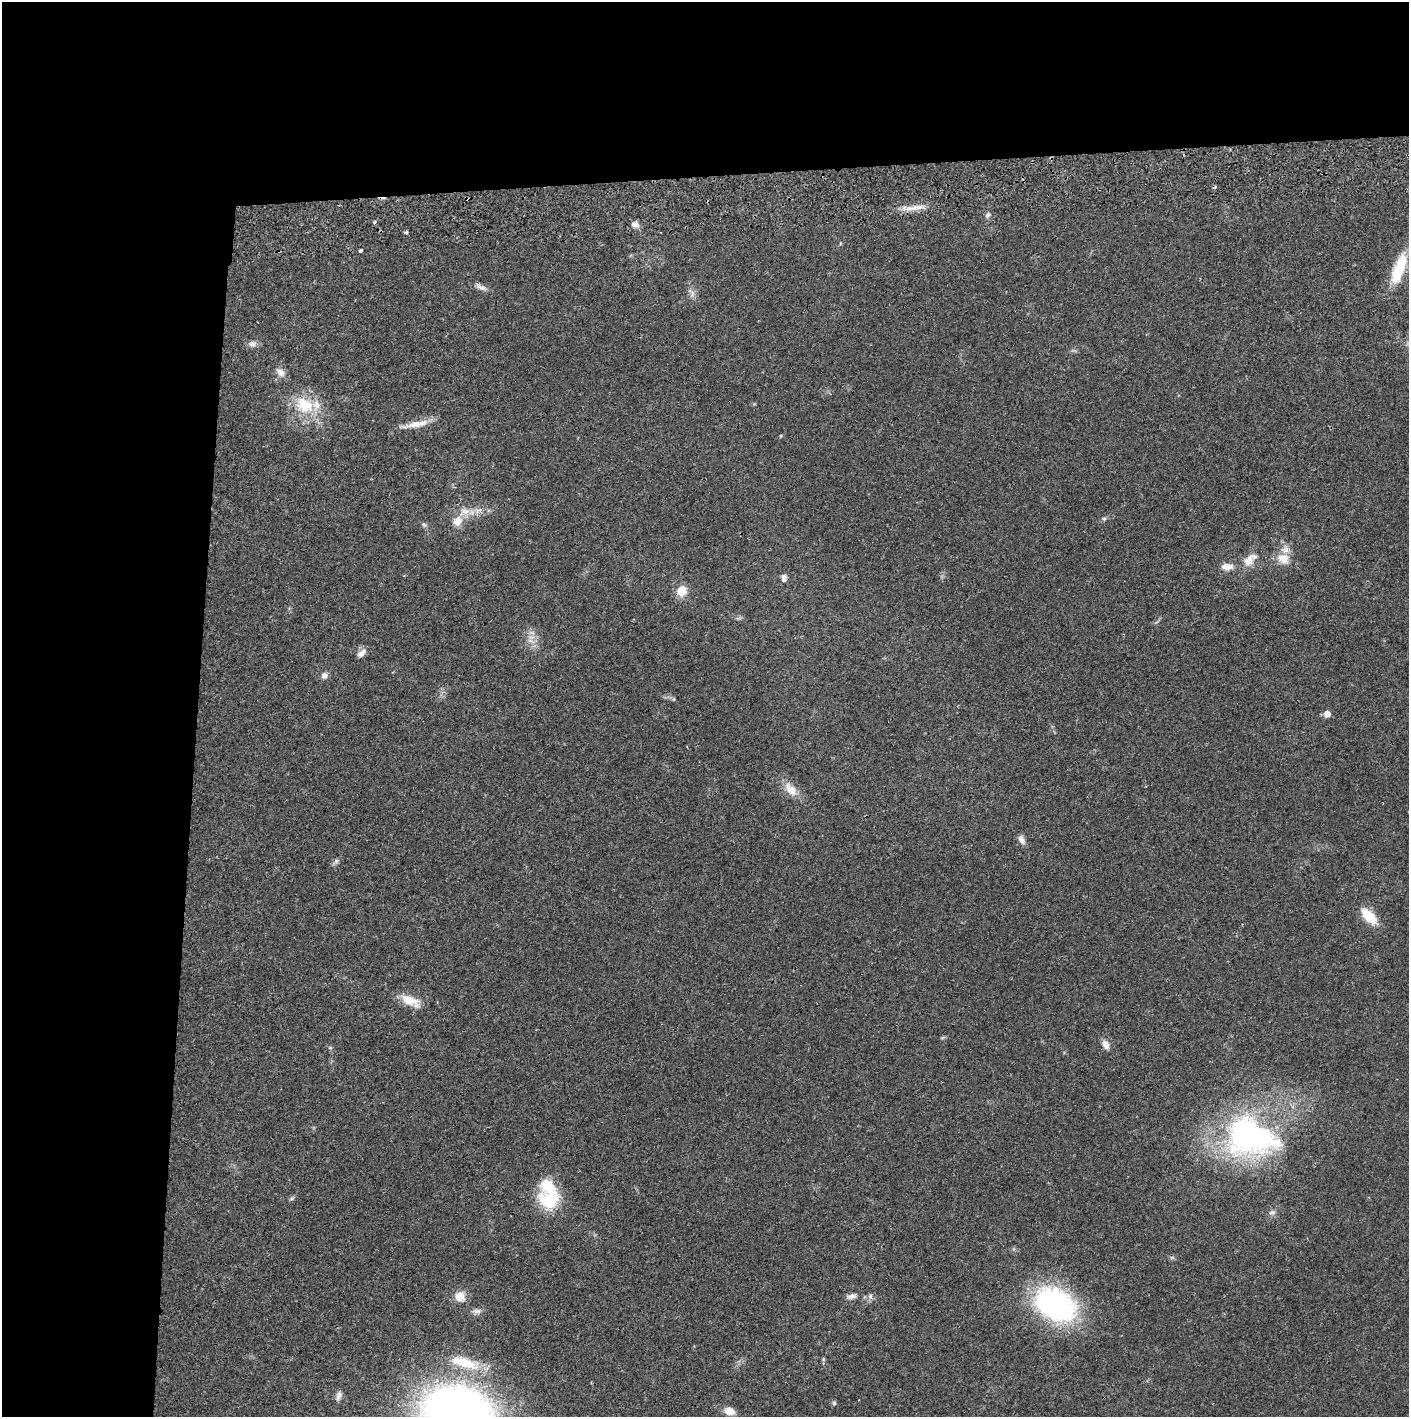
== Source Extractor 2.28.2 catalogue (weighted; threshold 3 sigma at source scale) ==
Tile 1 of 3 x 3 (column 1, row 1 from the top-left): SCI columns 4-1410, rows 2885-4299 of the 4232 x 4358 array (HDU 1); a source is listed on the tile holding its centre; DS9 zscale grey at full resolution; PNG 1411 x 1419 px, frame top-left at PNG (2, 2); no overlay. Shown black and unused: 24% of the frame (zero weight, under 2 of 3 exposures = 3% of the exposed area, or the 3 px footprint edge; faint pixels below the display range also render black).
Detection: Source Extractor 2.28.2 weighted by HDU 2 'WHT'; one run over the whole footprint, this tile lists its part. Background 0.0215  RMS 0.0035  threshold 0.0156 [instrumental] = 3 sigma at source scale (4.5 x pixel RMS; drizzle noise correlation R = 1.50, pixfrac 1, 0.05/0.05 arcsec/px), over >= 5 px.
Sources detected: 58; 1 inside a brighter object's white glare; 3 cosmic-ray / hot-pixel residue — not listed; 3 inside a brighter listed object's ellipse — not listed separately; the other 51 listed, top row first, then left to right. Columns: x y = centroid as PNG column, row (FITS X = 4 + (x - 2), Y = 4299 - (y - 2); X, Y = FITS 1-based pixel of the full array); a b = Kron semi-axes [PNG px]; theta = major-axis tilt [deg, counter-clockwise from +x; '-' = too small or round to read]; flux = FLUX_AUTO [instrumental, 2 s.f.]
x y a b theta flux
919 207 16 6 10 3
988 215 8 5 53 0.89
374 222 5 4 - 0.71
635 224 10 8 -10 1.7
405 232 4 3 - 0.83
361 251 4 3 - 1.8
1399 269 45 14 70 14
481 287 17 6 -20 1.9
692 293 16 7 -62 1.8
252 344 12 9 2 1.7
1074 350 10 3 -11 0.53
280 372 14 10 -47 2.4
304 405 31 23 -21 15
415 424 42 7 11 4.9
781 436 5 4 - 0.35
464 511 18 12 21 4.8
1104 519 7 5 -15 0.62
424 524 8 5 -35 0.72
1283 559 16 13 -29 5.2
1248 561 18 13 63 4.4
1227 567 14 8 2 3.5
784 578 8 6 85 1.6
682 591 11 10 - 5.4
531 641 14 6 -35 2.1
361 653 13 7 41 2
324 676 8 7 - 1.6
674 699 5 3 - 0.3
1327 714 6 6 - 2.6
791 789 24 12 -46 5.1
1021 840 12 7 -64 1.9
336 861 9 6 45 0.98
1369 916 17 9 -46 10
410 1001 27 11 -26 5.9
943 1037 7 4 19 0.45
1106 1045 12 8 -63 2.2
330 1048 6 5 - 0.51
1243 1135 59 48 88 76
292 1198 7 5 29 0.68
549 1199 29 25 16 16
1272 1212 9 7 10 1.2
851 1296 15 7 7 1.8
870 1296 8 6 -69 1
460 1297 13 12 - 4
1056 1304 27 18 -28 120
476 1311 13 7 4 1.5
823 1359 6 4 -90 0.47
464 1362 48 15 -16 13
339 1396 14 7 72 1.7
834 1403 7 6 - 0.73
458 1411 49 35 -14 300
729 1411 11 8 -24 4
Isophote crosses this tile's border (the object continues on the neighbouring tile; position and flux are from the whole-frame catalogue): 1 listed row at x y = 458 1411